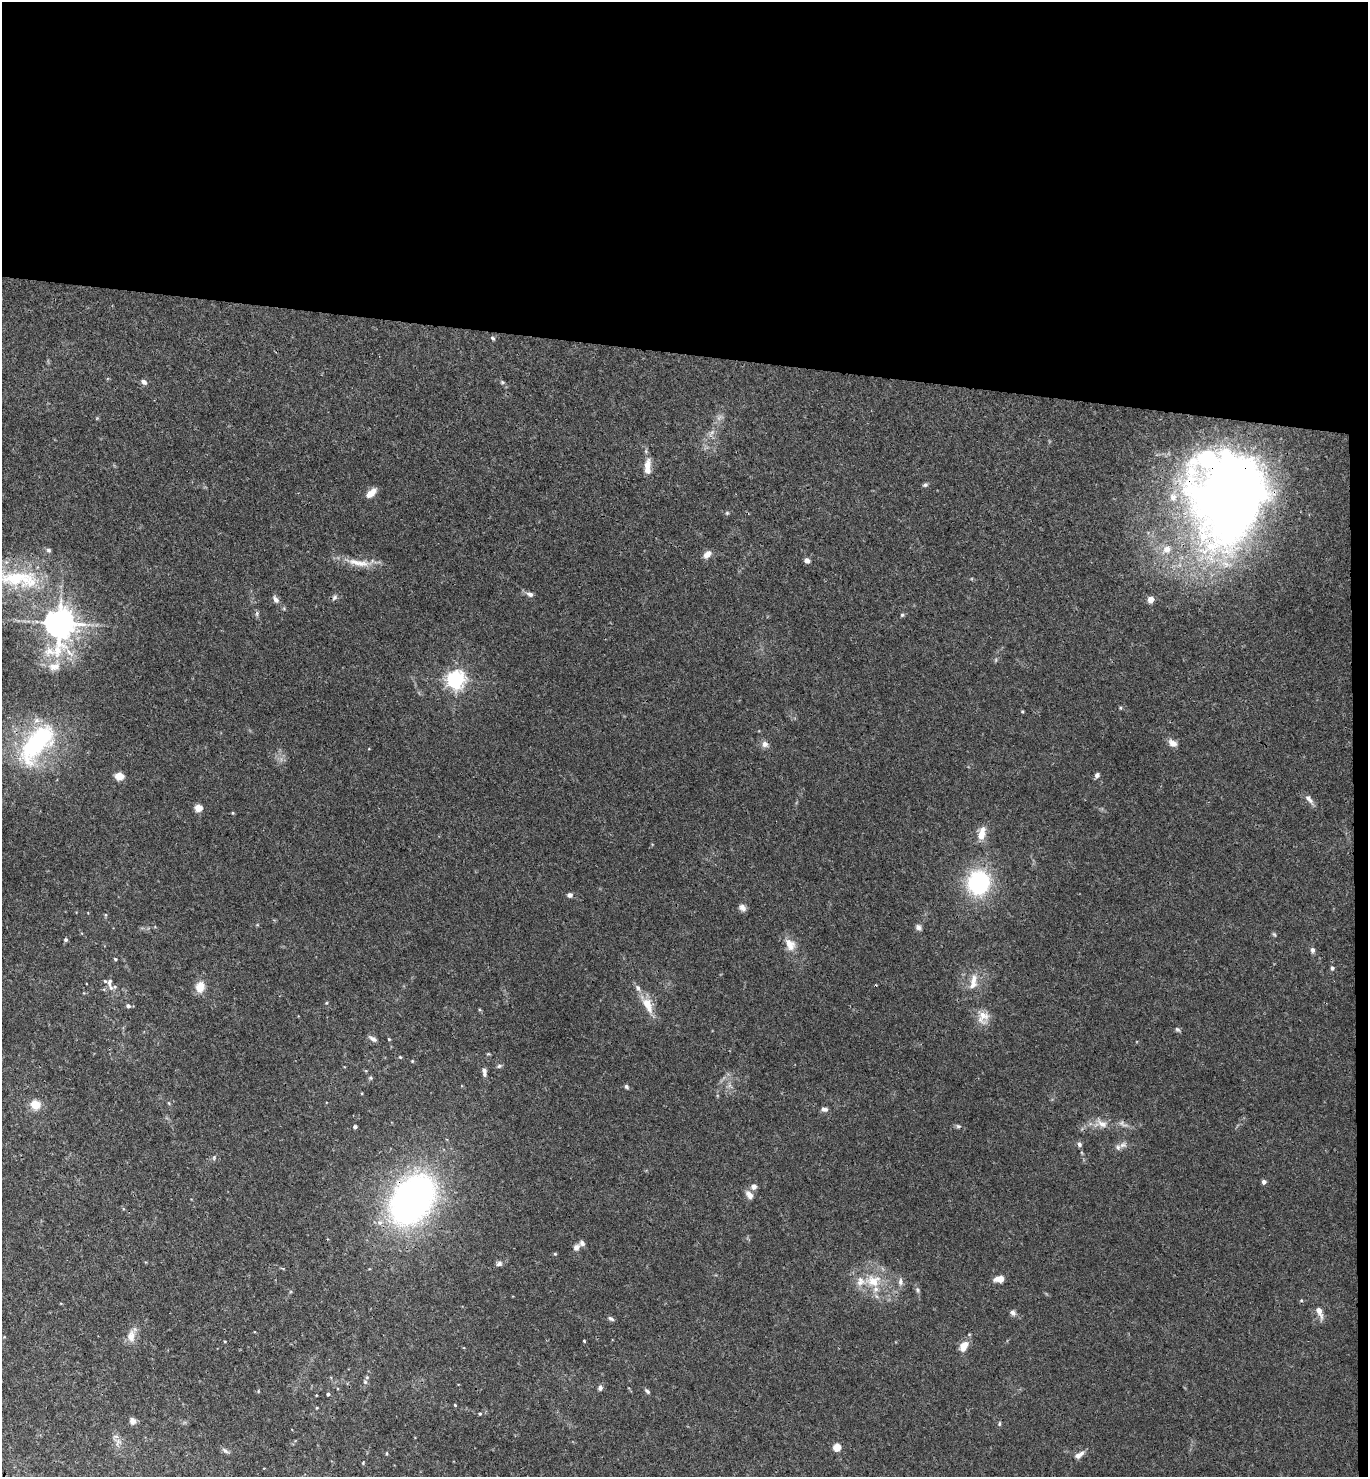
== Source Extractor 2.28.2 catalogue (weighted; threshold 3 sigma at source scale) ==
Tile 3 of 3 x 3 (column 3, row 1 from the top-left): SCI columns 2892-4257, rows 2961-4435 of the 4514 x 4442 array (HDU 1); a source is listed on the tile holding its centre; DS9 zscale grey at full resolution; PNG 1370 x 1479 px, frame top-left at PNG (2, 2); no overlay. Shown black and unused: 25% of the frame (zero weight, under 3 of 4 exposures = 6% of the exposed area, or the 3 px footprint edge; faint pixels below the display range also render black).
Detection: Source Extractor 2.28.2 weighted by HDU 2 'WHT'; one run over the whole footprint, this tile lists its part. Background 0.0367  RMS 0.0029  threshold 0.0132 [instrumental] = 3 sigma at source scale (4.5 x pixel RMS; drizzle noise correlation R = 1.50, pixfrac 1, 0.05/0.05 arcsec/px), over >= 5 px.
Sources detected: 113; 3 too faint to see at this stretch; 1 inside a brighter object's white glare — not listed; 11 inside a brighter listed object's ellipse — not listed separately; the other 98 listed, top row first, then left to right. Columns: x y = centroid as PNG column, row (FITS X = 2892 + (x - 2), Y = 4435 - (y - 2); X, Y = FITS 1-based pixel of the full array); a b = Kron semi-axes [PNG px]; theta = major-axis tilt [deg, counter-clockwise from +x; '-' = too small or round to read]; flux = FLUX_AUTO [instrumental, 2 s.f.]
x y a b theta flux
493 338 6 4 -39 0.49
144 382 7 5 -32 1.1
503 382 5 5 - 0.39
647 465 16 9 81 3.2
1235 478 133 76 78 270
925 485 6 5 - 0.59
371 493 13 6 41 2.8
727 513 6 5 - 0.4
48 550 7 5 -31 0.6
707 554 9 6 44 2
807 560 7 6 - 0.98
358 563 37 9 -9 5.4
18 579 69 23 -4 24
530 594 9 6 -19 1.1
334 597 9 6 51 0.84
276 599 9 6 -52 1.3
1151 599 5 4 - 4.5
902 615 5 5 - 0.44
59 623 10 8 85 510
54 666 18 11 5 3.7
456 679 6 6 - 140
1120 708 5 3 - 0.31
1022 711 5 3 - 0.28
36 743 52 24 52 42
1172 743 12 8 -35 1.8
765 744 8 8 - 1.4
1097 775 6 5 - 0.93
119 776 5 5 - 9.6
1309 799 15 6 -50 1.5
198 808 5 4 - 8.3
233 813 4 4 - 0.31
981 835 14 10 78 3.2
978 883 24 22 90 30
570 895 6 5 - 1
742 908 9 8 - 1.3
918 927 8 7 - 0.97
1274 934 7 4 -53 0.42
66 940 5 4 - 0.53
790 944 17 11 -59 3.6
1312 950 6 5 - 0.89
115 959 4 3 - 0.3
1332 968 6 5 - 0.72
974 980 19 9 83 3
109 982 13 6 84 1.4
200 987 14 11 77 3.3
647 1004 20 10 -64 5.3
128 1006 5 5 - 0.84
983 1017 19 15 79 3.9
1177 1029 8 5 -37 0.55
373 1039 11 5 -31 1.1
389 1039 4 3 - 0.27
400 1057 5 4 - 0.31
412 1061 4 4 - 0.3
499 1066 6 6 - 0.57
484 1072 11 5 -85 1.3
371 1078 6 4 -71 0.39
626 1086 6 5 - 0.54
35 1105 9 8 - 5.4
824 1109 8 5 -10 1.1
1102 1124 18 9 -35 2.7
958 1126 7 5 -14 0.6
355 1127 4 4 - 0.67
1079 1144 7 6 - 0.78
1123 1145 12 8 13 1.4
1264 1182 4 4 - 1.1
754 1186 7 7 - 1.4
749 1195 11 7 -50 1.8
412 1200 41 28 54 140
380 1222 9 7 23 1.5
576 1247 11 8 48 1.3
555 1254 5 4 - 0.3
499 1264 8 6 17 0.9
999 1279 9 6 1 3.4
873 1281 24 18 8 8.7
900 1282 10 6 89 1.2
917 1290 8 5 -71 0.62
1301 1300 5 4 - 0.35
1319 1312 16 6 -70 2.5
1013 1313 9 6 -34 0.97
611 1319 8 5 -27 0.73
131 1336 18 11 84 3
584 1341 3 3 - 0.62
963 1346 9 6 59 4.6
365 1382 8 6 -87 0.83
600 1388 7 5 76 1
647 1391 8 5 -45 0.62
328 1394 4 4 - 0.58
455 1405 3 3 - 0.27
317 1408 4 4 - 0.26
480 1414 4 4 - 0.33
132 1421 8 7 - 1.4
999 1424 7 4 84 0.42
118 1442 12 7 66 1.6
837 1447 5 5 - 4.6
225 1451 11 5 -34 0.85
387 1453 5 4 - 0.34
1079 1455 13 6 34 1.8
363 1463 4 3 - 0.25
Overlapping masked pixels (flux is a lower limit): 2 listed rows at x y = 1235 478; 412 1200
Isophote crosses this tile's border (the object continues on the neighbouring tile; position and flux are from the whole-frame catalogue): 1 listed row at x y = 18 579